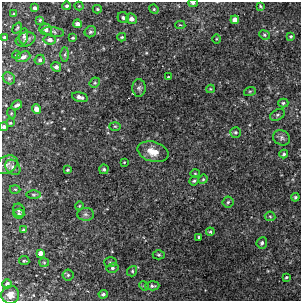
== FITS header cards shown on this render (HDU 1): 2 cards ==
NAXIS1  =                  299
NAXIS2  =                  299

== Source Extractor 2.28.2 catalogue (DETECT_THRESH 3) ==
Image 299 x 299 px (HDU 1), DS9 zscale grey, 1 PNG px = 1 image px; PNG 303 x 303 px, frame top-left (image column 1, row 299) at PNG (2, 2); each listed source drawn as its Kron ellipse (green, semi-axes under 4 px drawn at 4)
Background 0.00189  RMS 0.0036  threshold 0.0107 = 3 sigma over >= 5 px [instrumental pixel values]
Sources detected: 86; all 86 listed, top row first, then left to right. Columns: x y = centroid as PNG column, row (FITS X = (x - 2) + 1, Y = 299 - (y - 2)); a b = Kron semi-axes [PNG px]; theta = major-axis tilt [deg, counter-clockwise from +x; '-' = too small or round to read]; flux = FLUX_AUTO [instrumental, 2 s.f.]
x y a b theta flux
193 3 5 3 - 0.55
67 6 4 4 - 0.53
79 6 4 4 - 0.23
260 6 4 3 - 0.27
35 8 4 3 - 0.66
97 9 4 4 - 0.29
154 9 5 4 - 0.27
14 14 3 3 - 0.3
123 18 6 5 - 0.57
131 19 5 5 - 1.2
40 20 3 3 - 0.23
235 20 4 4 - 1.6
77 24 4 4 - 0.98
180 25 5 4 - 0.26
17 28 6 3 53 0.24
46 30 6 5 - 0.79
53 32 11 4 -9 0.51
90 32 6 5 - 0.49
264 35 5 4 - 0.35
24 36 8 3 84 0.58
291 36 4 3 - 0.34
4 37 3 3 - 0.34
122 37 4 3 - 0.33
73 38 3 3 - 0.32
26 39 10 7 18 0.85
216 39 5 3 - 0.22
50 40 6 5 - 1
65 54 7 4 90 0.46
16 55 4 3 - 0.3
23 57 7 5 22 0.98
40 60 5 5 - 0.5
56 67 5 4 - 0.65
168 77 4 3 - 0.23
9 78 7 5 -43 0.45
95 83 5 4 - 0.4
139 88 8 6 90 0.63
211 89 4 4 - 0.25
250 91 6 4 18 0.29
80 97 8 4 -14 1.1
283 103 5 4 - 0.37
17 105 6 3 28 0.58
37 109 5 4 - 1.7
11 113 5 3 - 0.23
277 115 8 5 28 0.51
10 123 4 3 - 0.25
115 126 5 3 - 0.26
4 127 5 4 - 0.51
236 132 5 5 - 0.41
282 138 9 7 -30 0.7
153 152 16 10 -16 2.9
284 154 4 4 - 0.39
124 162 3 2 - 0.2
7 165 12 8 30 1.1
13 167 8 6 -44 1.1
104 169 5 4 - 0.46
67 170 3 3 - 0.36
195 173 4 4 - 0.24
203 179 5 4 - 0.31
194 181 5 4 - 0.39
15 189 5 3 - 0.24
34 195 7 3 0 0.3
295 197 4 4 - 0.35
228 202 5 5 - 0.42
79 206 4 3 - 0.17
19 210 7 5 -60 0.58
19 214 5 5 - 0.42
85 214 8 6 -1 0.66
270 216 5 5 - 0.28
24 230 4 4 - 0.44
210 232 4 3 - 0.3
199 237 3 3 - 0.99
262 243 5 5 - 0.53
40 253 4 4 - 1.3
159 255 6 4 0 0.35
24 261 5 2 - 0.26
44 262 5 4 - 0.26
110 262 6 5 - 0.39
112 268 6 5 - 0.49
132 271 5 5 - 0.37
68 275 5 5 - 0.44
286 277 3 2 - 0.24
7 284 5 4 - 0.57
144 286 5 4 - 0.32
152 286 7 4 2 0.45
103 294 4 4 - 0.53
10 295 9 9 - 1.5
At the frame edge (FLAGS 8, measured only in part): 2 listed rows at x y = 193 3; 4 127